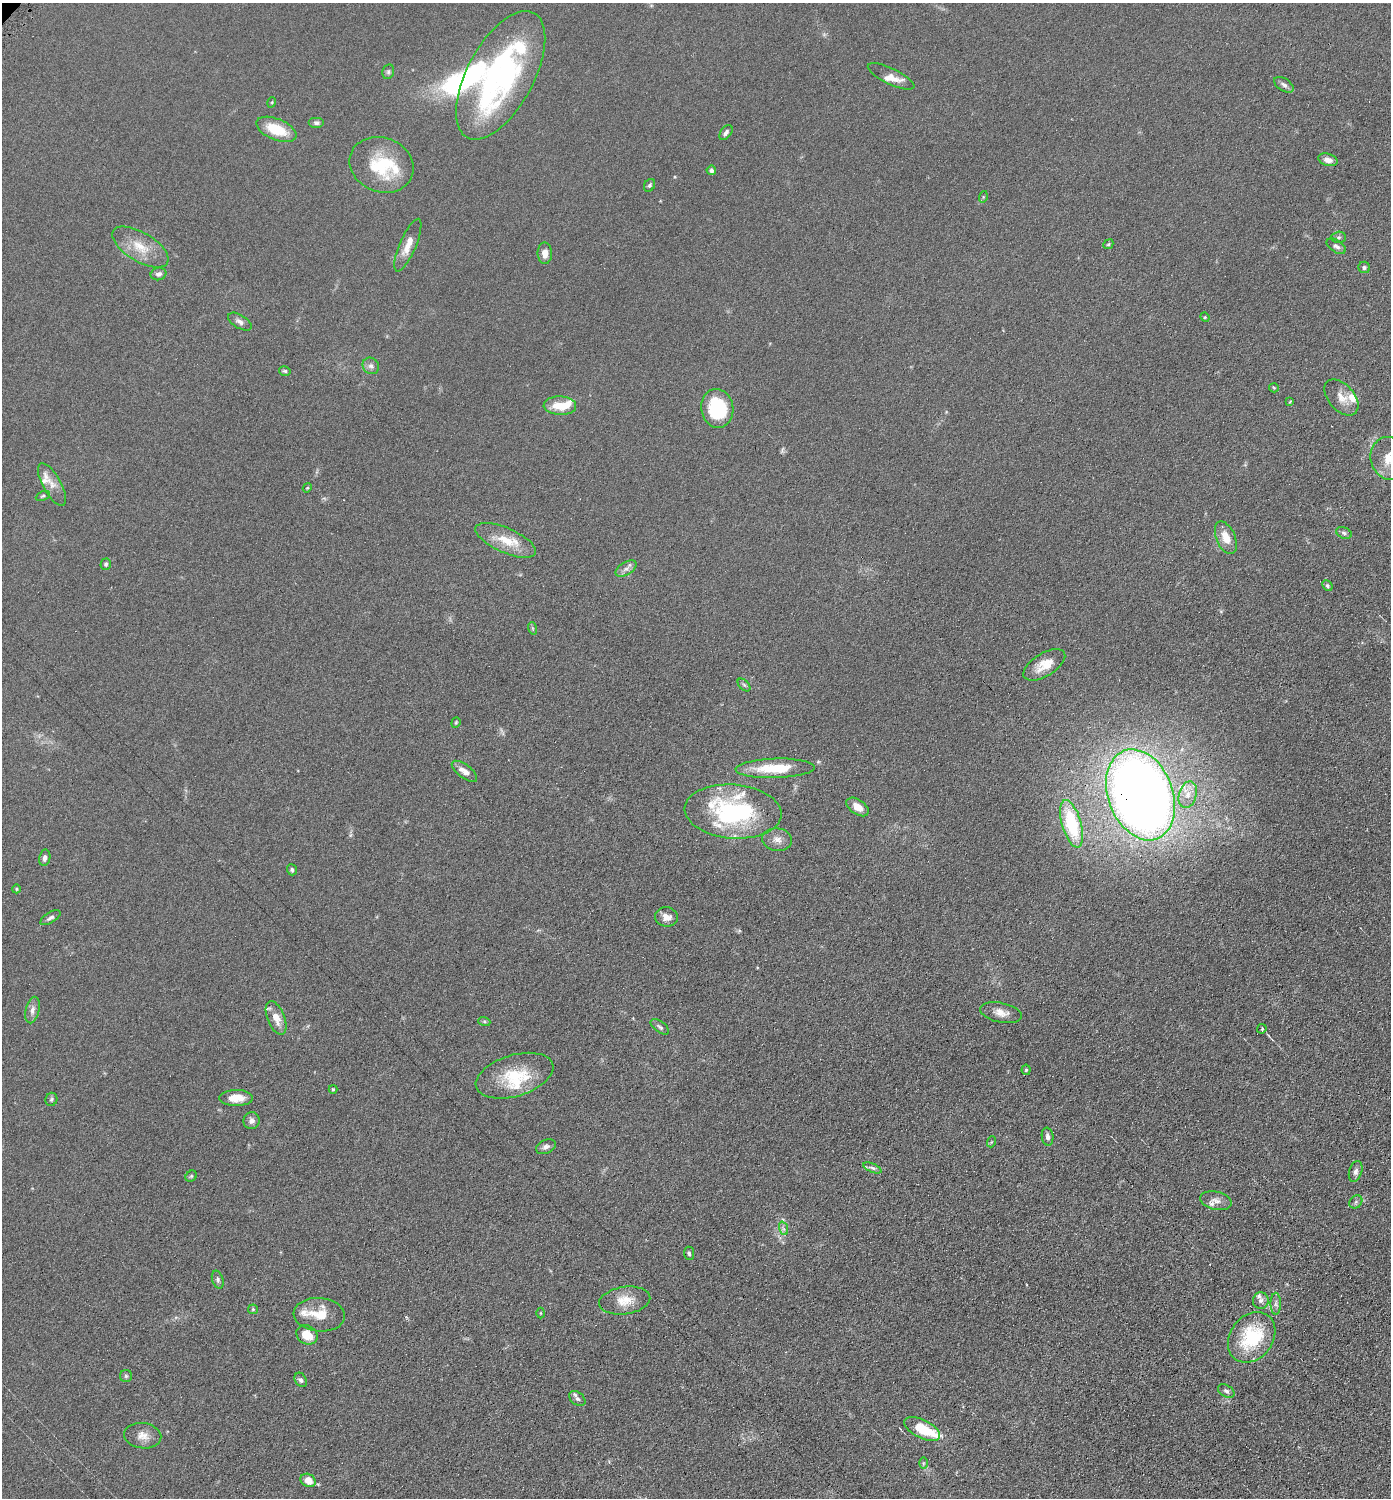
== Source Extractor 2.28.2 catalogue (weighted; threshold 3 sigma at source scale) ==
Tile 6 of 4 x 4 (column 2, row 2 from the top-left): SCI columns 1542-2930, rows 3001-4496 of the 6003 x 6002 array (HDU 1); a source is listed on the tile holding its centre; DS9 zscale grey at full resolution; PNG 1393 x 1500 px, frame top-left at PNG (2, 3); each listed source drawn as its Kron ellipse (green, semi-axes under 4 px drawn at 4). Shown black and unused: <1% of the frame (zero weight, under 4 of 8 exposures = <1% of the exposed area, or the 3 px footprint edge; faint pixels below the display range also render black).
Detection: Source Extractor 2.28.2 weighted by HDU 2 'WHT'; one run over the whole footprint, this tile lists its part. Background 0.0917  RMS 0.0078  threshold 0.0321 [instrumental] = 3 sigma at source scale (4.09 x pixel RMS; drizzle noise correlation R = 1.36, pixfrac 0.8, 0.05/0.05 arcsec/px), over >= 5 px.
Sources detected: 113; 1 inside a brighter object's white glare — neither listed nor drawn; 16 inside a brighter listed object's ellipse — not listed separately; the other 96 listed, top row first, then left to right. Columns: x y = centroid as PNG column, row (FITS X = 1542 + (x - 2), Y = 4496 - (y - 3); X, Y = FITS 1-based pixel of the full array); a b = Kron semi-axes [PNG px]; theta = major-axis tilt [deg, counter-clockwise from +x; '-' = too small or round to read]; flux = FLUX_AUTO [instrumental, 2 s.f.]
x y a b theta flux
388 72 7 5 76 1.5
501 75 71 33 62 190
891 76 25 8 -26 7.3
1284 85 11 6 -33 2.8
272 102 5 3 - 0.61
316 123 8 5 0 1.9
276 129 21 10 -22 20
726 132 8 5 53 2.1
1328 160 10 6 -17 4.7
382 165 33 27 -21 38
711 170 4 4 - 2
649 185 7 5 57 1.5
983 197 6 4 73 0.79
1339 237 7 5 2 1.5
1108 244 5 4 - 0.92
408 245 28 8 67 9.1
1336 246 11 6 -33 2.3
140 247 32 14 -31 16
545 253 10 7 -89 5.7
1364 267 6 5 - 1.4
159 274 8 6 14 2.6
1205 317 5 4 - 0.79
240 322 13 6 -31 3.2
371 366 9 8 - 2.7
285 371 6 4 -14 1.2
1274 388 5 4 - 0.8
1341 397 21 13 -49 8.7
1290 401 3 3 - 0.63
560 406 16 9 -2 15
717 408 19 16 -82 47
1389 458 22 18 -71 16
52 484 24 9 -61 7.7
307 488 5 3 - 0.66
43 496 7 4 26 1.2
1344 533 8 5 -23 1.7
1226 538 17 9 -67 10
506 540 33 12 -24 17
106 564 5 5 - 1.2
626 569 11 6 32 3.3
1327 586 5 4 - 1.5
532 628 6 4 -71 0.91
1044 665 23 11 32 11
744 685 8 4 -45 1.3
456 723 5 4 - 0.85
775 768 39 9 2 27
464 771 15 6 -37 5.6
1141 795 47 32 -69 970
1188 795 13 8 74 7
858 807 12 7 -35 6.7
733 811 48 27 -4 100
1072 824 24 9 -74 44
777 840 15 11 -7 5.8
45 858 8 5 78 2.5
292 870 5 5 - 1.5
16 889 4 3 - 0.62
666 917 11 10 - 6.2
50 918 11 5 32 2.2
32 1010 13 7 76 3.8
1001 1013 21 10 -12 6.8
276 1018 18 8 -68 8.3
484 1021 6 4 -19 1
660 1027 11 5 -35 1.9
1262 1029 5 4 - 1.1
1026 1070 5 4 - 1
515 1076 40 20 17 31
333 1089 4 4 - 0.71
236 1098 17 8 1 9.1
51 1099 7 6 - 1.3
251 1121 8 8 - 3.3
1048 1137 9 6 -82 2.5
991 1142 5 3 - 0.71
546 1147 10 6 24 2.8
872 1168 10 4 -23 1.7
1356 1171 11 6 72 2.8
191 1176 6 5 - 0.98
1216 1201 16 9 -12 4.9
1356 1202 7 6 - 1.8
783 1228 7 4 -71 1.8
689 1253 6 5 - 1.4
218 1280 9 5 -73 1.8
1261 1300 8 8 - 3
625 1301 26 13 9 13
1276 1304 11 5 90 2.4
253 1309 5 5 - 0.88
540 1313 5 3 - 0.54
319 1315 26 16 -5 17
307 1335 11 9 -30 13
1252 1337 27 21 53 47
126 1376 6 6 - 1.2
301 1380 7 5 -59 1.7
1226 1391 9 6 -30 2.1
577 1399 9 6 -38 2.2
922 1429 19 9 -27 22
143 1436 18 12 -7 7.1
923 1463 6 4 89 0.98
308 1480 8 6 -29 7.7
Overlapping masked pixels (flux is a lower limit): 1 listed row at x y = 1141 795
Isophote crosses this tile's border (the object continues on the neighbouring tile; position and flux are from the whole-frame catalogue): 1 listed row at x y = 1389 458